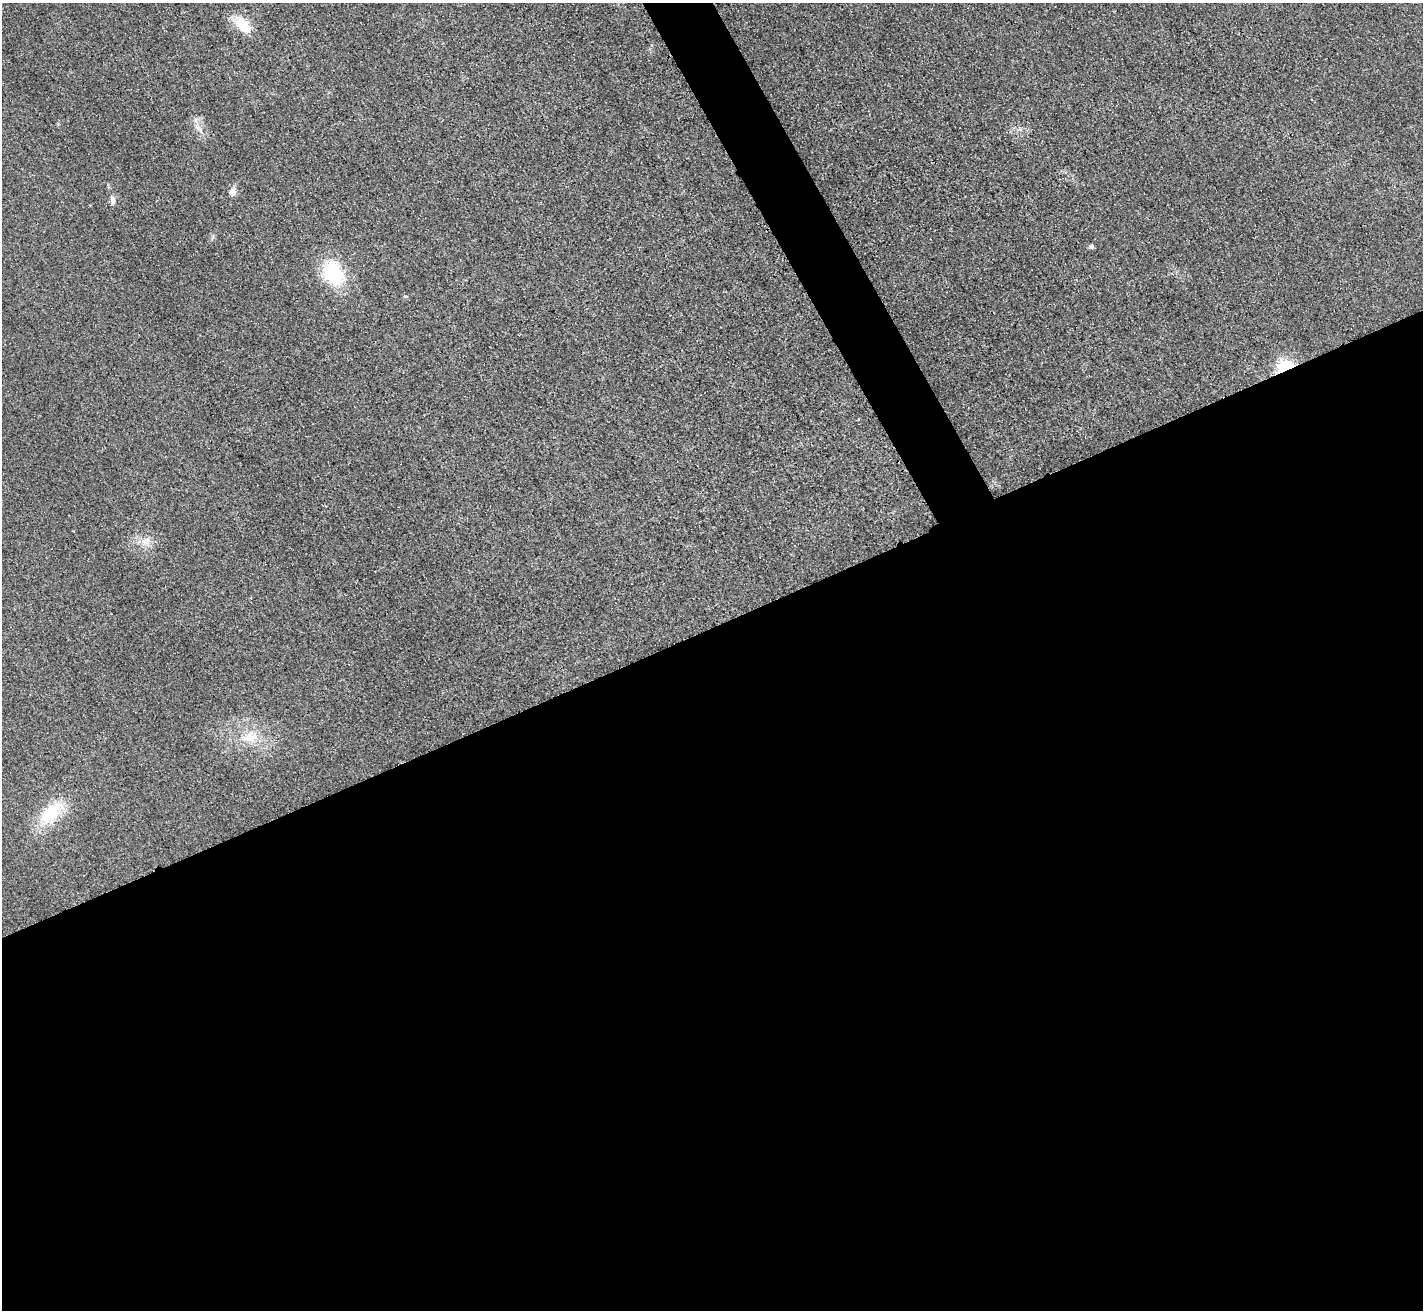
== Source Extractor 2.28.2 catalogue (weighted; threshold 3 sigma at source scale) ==
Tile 15 of 4 x 4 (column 3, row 4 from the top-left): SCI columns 2864-4284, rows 304-1611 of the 5712 x 5701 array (HDU 1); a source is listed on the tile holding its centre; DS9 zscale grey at full resolution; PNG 1425 x 1312 px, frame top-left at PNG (2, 3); no overlay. Shown black and unused: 54% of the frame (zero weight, under 3 of 4 exposures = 1% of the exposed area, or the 3 px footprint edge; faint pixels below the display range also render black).
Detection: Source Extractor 2.28.2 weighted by HDU 2 'WHT'; one run over the whole footprint, this tile lists its part. Background 0.0218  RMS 0.0061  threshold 0.0276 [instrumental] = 3 sigma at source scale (4.5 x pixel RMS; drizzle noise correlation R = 1.50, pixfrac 1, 0.05/0.05 arcsec/px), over >= 5 px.
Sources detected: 10; all 10 listed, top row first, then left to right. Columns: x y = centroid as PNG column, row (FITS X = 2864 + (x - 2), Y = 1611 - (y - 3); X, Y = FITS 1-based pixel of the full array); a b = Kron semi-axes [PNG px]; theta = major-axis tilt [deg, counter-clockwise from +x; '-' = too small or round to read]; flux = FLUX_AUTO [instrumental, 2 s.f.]
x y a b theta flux
243 25 25 13 -45 15
198 127 19 6 -51 4.2
232 192 10 8 88 3.5
113 200 12 6 -84 2.5
1091 247 6 6 - 1.3
333 273 23 17 -53 44
1286 367 8 6 20 98
145 541 16 12 -13 6.8
250 737 26 16 11 17
51 813 41 20 44 26
Overlapping masked pixels (flux is a lower limit): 1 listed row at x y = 1286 367
Unlisted compact peaks at least as high as the median listed source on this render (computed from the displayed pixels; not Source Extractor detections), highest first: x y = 405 296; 1020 129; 213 236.